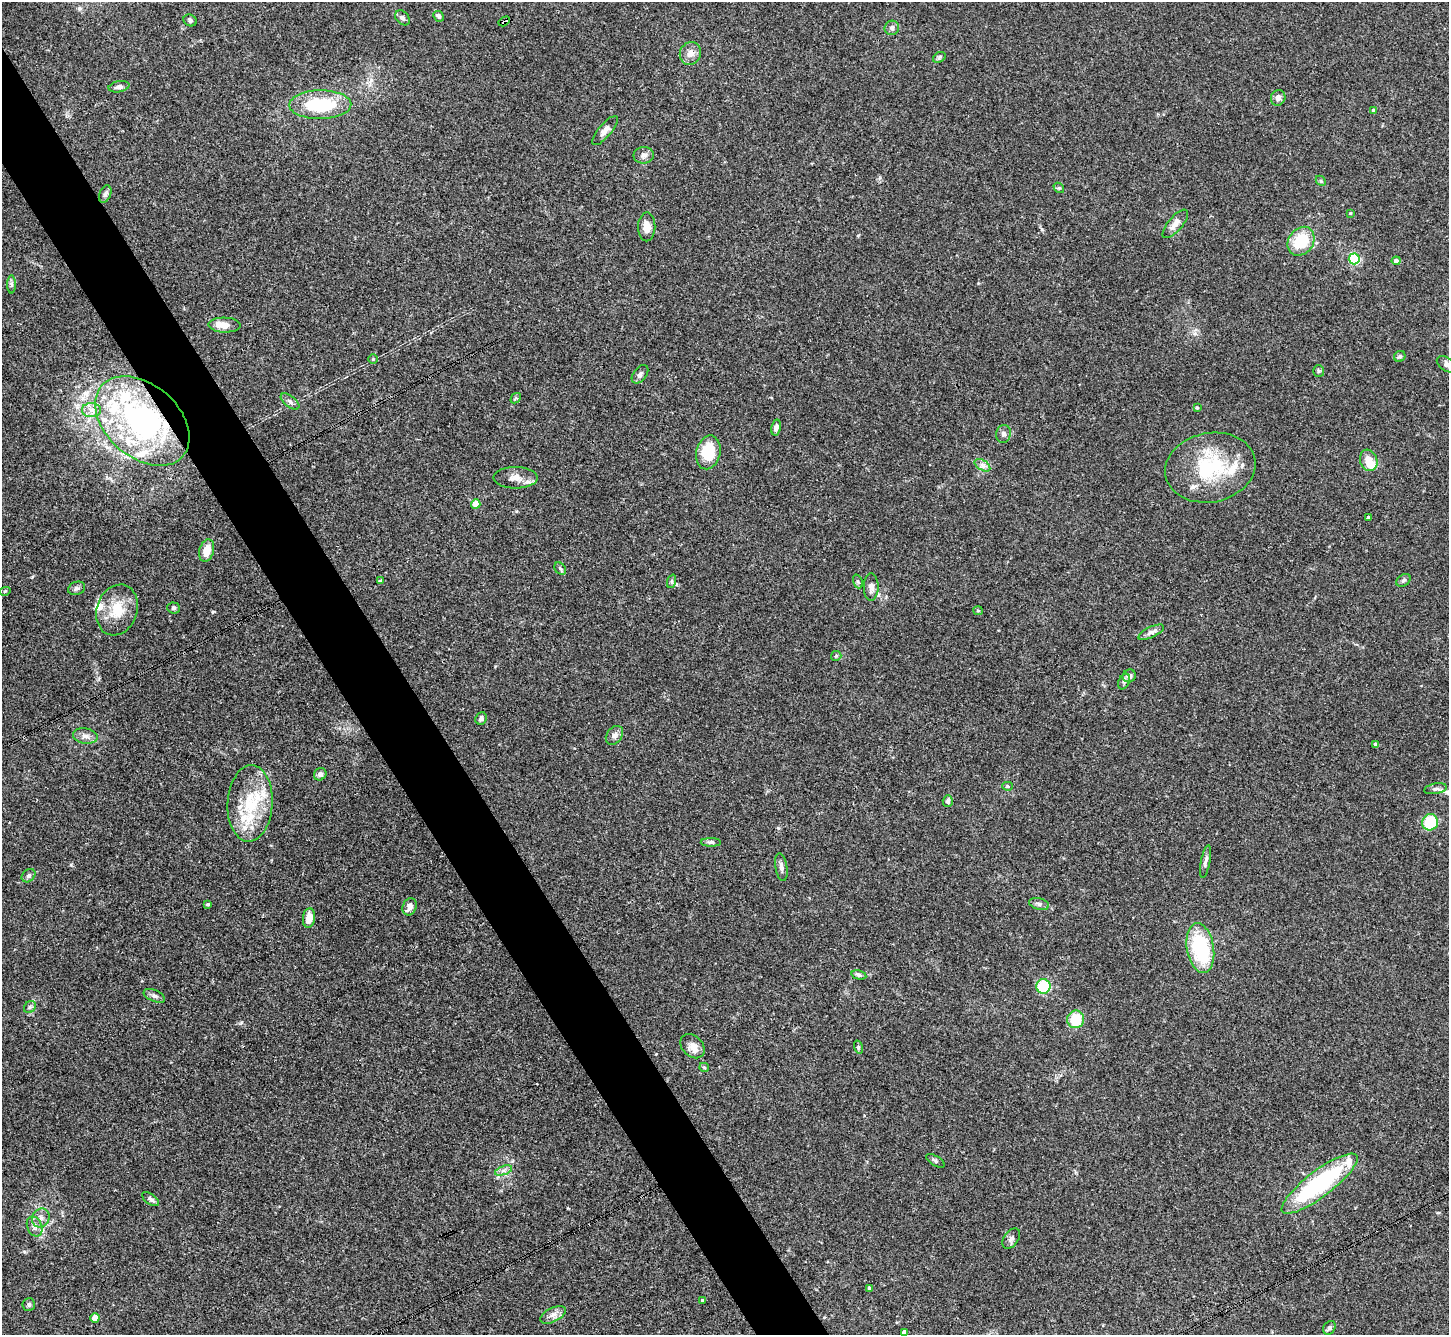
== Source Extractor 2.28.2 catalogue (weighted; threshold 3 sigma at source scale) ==
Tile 11 of 4 x 4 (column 3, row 3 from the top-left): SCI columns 2898-4344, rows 1627-2959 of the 5792 x 5782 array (HDU 1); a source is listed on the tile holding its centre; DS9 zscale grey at full resolution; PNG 1451 x 1337 px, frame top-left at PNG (2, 2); each listed source drawn as its Kron ellipse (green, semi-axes under 4 px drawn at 4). Shown black and unused: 5% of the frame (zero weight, under 3 of 4 exposures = <1% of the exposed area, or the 3 px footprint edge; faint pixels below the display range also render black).
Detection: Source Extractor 2.28.2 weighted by HDU 2 'WHT'; one run over the whole footprint, this tile lists its part. Background 0.11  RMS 0.0068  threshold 0.0307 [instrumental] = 3 sigma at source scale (4.5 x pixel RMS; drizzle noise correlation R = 1.50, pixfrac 1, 0.05/0.05 arcsec/px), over >= 5 px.
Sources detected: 113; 1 inside a brighter object's white glare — neither listed nor drawn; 12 inside a brighter listed object's ellipse — not listed separately; the other 100 listed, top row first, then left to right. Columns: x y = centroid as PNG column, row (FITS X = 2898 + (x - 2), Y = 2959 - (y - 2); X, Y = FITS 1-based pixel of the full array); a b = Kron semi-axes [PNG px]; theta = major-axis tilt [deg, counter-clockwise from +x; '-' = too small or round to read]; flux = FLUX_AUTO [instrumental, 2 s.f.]
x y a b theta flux
438 16 6 4 -44 1.6
402 18 8 6 -47 2
190 20 7 5 -31 1.7
504 21 6 3 31 22
892 28 7 7 - 2.5
690 53 12 10 67 4.6
939 57 7 5 32 1.2
119 87 10 5 11 2.4
1278 98 8 7 - 2.5
320 105 31 14 1 37
1373 111 4 4 - 1.9
605 131 18 6 50 3.7
644 155 10 8 8 3.2
1321 181 6 4 -47 0.94
1059 188 6 4 -41 0.95
105 194 9 5 67 2.1
1350 213 4 4 - 0.68
1175 224 18 7 49 4.9
647 227 14 8 89 6.4
1301 241 15 12 54 27
1354 259 5 5 - 76
1396 261 4 4 - 3.2
12 284 9 4 90 1.5
225 325 16 7 -2 7.2
1400 356 6 5 - 1.4
373 359 5 5 - 0.88
1447 364 11 6 -33 3.9
1319 371 6 5 - 1
640 374 10 6 52 2.3
516 398 6 4 42 0.83
290 402 11 5 -38 2.2
1197 408 3 3 - 0.91
91 410 9 7 0 3.6
142 421 54 36 -41 150
776 428 8 5 77 2.8
1003 434 9 7 78 2.6
708 452 17 12 77 23
1369 460 11 8 -70 9.4
982 465 8 5 -32 2.5
1210 468 45 34 12 54
515 478 22 10 -1 7.1
476 504 5 4 - 9.9
1368 517 3 3 - 1.6
207 551 11 7 74 8.8
560 568 7 5 -53 1.2
380 580 4 3 - 1.2
1403 580 8 5 35 1.3
672 581 7 4 72 1.1
858 581 7 4 -70 1.3
871 587 13 7 90 4.2
77 588 9 6 20 2
5 591 6 3 17 0.76
173 608 6 5 - 1.3
117 610 26 20 71 19
978 611 5 4 - 0.8
1151 632 14 5 25 2.7
836 656 5 5 - 0.94
1129 676 7 6 - 2.5
1124 681 8 5 64 1.8
481 718 6 5 - 2.2
614 735 10 7 52 3.1
85 736 12 7 -10 3.7
1376 744 4 4 - 1.7
320 774 6 6 - 1.9
1007 786 5 4 - 0.87
1435 789 11 5 10 2.1
948 801 6 5 - 2
250 803 38 22 87 36
1430 822 8 8 - 26
711 842 10 4 -1 1.8
1205 861 17 4 79 2.3
781 867 14 6 -81 2.8
29 876 7 6 - 1.6
208 904 4 3 - 0.89
1039 904 10 5 -14 2.1
410 907 9 6 67 3.8
309 918 10 6 83 8.4
1200 948 25 13 -80 54
859 975 7 4 -12 1.5
1043 986 7 7 - 29
154 996 11 5 -24 2.4
30 1007 6 5 - 1.4
1076 1019 9 8 - 21
693 1046 14 10 -45 5.7
858 1047 7 4 -73 1
704 1067 5 4 - 0.8
935 1161 10 4 -32 1.4
504 1170 9 4 19 2
1320 1184 46 13 37 92
151 1199 10 5 -36 2.5
41 1218 9 8 - 3.6
35 1227 10 7 -66 3.1
1011 1239 11 7 55 2.6
870 1288 4 3 - 2
702 1301 3 3 - 1.1
29 1304 6 6 - 1.5
553 1315 14 7 26 3.9
95 1318 4 4 - 8.5
1329 1328 7 5 57 1.8
904 1332 4 4 - 2.1
Overlapping masked pixels (flux is a lower limit): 2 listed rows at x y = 504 21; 142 421
Isophote crosses this tile's border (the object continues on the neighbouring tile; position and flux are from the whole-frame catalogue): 1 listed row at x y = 1447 364
Unlisted compact peaks at least as high as the median listed source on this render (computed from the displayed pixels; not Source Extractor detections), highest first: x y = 213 612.